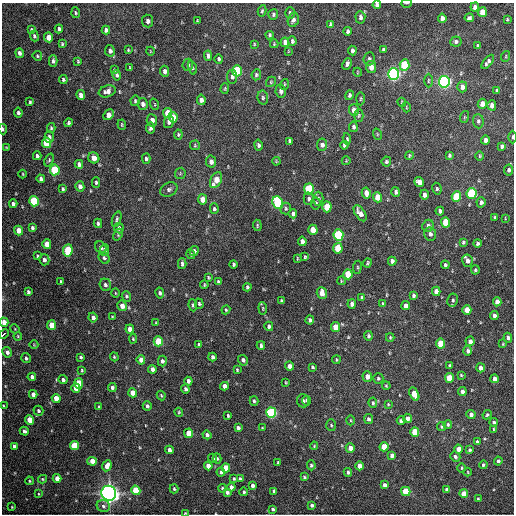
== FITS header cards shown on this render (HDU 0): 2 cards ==
NAXIS1  =                  512 / Axis length
NAXIS2  =                  512 / Axis length

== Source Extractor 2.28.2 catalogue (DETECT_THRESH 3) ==
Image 512 x 512 px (HDU 0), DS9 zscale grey, 1 PNG px = 1 image px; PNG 516 x 516 px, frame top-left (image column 1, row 512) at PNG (2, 3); each listed source drawn as its Kron ellipse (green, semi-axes under 4 px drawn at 4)
Background 1370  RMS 37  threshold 111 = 3 sigma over >= 5 px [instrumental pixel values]
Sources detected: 366; all 366 listed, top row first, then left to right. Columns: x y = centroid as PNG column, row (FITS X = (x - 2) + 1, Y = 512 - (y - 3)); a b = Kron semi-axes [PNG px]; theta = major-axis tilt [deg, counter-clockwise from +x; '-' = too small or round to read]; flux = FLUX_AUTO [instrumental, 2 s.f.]
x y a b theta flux
407 3 5 2 - 2.0e+03
377 5 4 4 - 8.8e+03
475 7 4 4 - 1.2e+04
262 11 6 4 79 3.7e+03
482 12 5 4 - 4.6e+04
76 13 5 3 - 3.1e+03
290 13 5 5 - 7.9e+03
273 14 5 5 - 4.6e+03
360 17 6 5 - 7.6e+03
442 18 4 4 - 1.1e+04
469 18 4 4 - 5.3e+03
507 19 3 2 - 2.3e+03
293 20 7 5 74 9.3e+03
148 21 6 5 - 1.1e+04
197 21 3 2 - 2.3e+03
330 24 4 3 - 3.7e+03
59 29 4 3 - 6.0e+03
31 30 4 4 - 4.4e+03
106 30 4 4 - 7.9e+03
347 31 4 3 - 5.1e+03
270 35 4 3 - 3.5e+03
34 36 5 4 - 4.3e+03
49 37 5 4 - 3.1e+04
292 41 5 3 - 5.1e+03
285 42 5 4 - 1.4e+04
456 42 5 5 - 6.6e+03
62 44 4 3 - 2.7e+03
254 44 3 3 - 2.4e+03
274 44 4 3 - 2.2e+03
477 46 4 3 - 5.0e+03
383 49 4 3 - 4.6e+03
128 50 3 3 - 2.7e+03
352 50 5 3 - 7.7e+03
110 51 6 5 - 9.6e+03
150 51 4 3 - 1.8e+03
288 51 3 2 - 1.6e+03
19 53 5 4 - 8.3e+03
37 56 5 4 - 3.3e+03
208 56 5 4 - 9.9e+03
506 56 5 3 - 2.4e+03
219 59 5 4 - 4.6e+03
369 59 6 5 - 5.7e+03
53 61 6 4 -89 6.2e+03
78 61 3 2 - 2.5e+03
488 62 8 4 52 7.8e+03
347 64 6 4 66 7.4e+03
188 65 6 5 - 6.5e+03
404 65 6 5 - 1.2e+05
371 67 6 5 - 1.7e+04
130 68 4 2 - 2.4e+03
192 68 7 4 -72 3.7e+03
114 70 4 3 - 2.4e+03
165 71 5 4 - 9.5e+03
237 71 5 5 - 1.9e+05
357 72 4 3 - 1.9e+03
393 74 6 5 - 7.5e+05
117 75 5 4 - 5.3e+03
256 75 5 4 - 4.4e+03
232 77 7 5 -83 6.4e+03
63 80 4 4 - 5.0e+03
428 81 7 3 89 3.1e+03
271 82 5 4 - 3.1e+03
444 82 6 5 - 7.4e+05
284 84 5 3 - 2.7e+03
462 87 5 5 - 1.6e+04
225 89 5 4 - 2.6e+03
496 90 4 3 - 2.7e+03
107 91 8 5 18 1.2e+04
281 91 6 5 - 8.5e+03
81 95 5 4 - 1.6e+04
349 95 5 4 - 4.9e+03
263 98 7 5 -79 5.2e+03
360 99 7 3 88 2.9e+03
201 100 5 4 - 1.2e+04
135 101 5 4 - 3.8e+03
30 102 4 3 - 3.5e+03
402 102 4 4 - 2.4e+03
143 104 6 5 - 1.0e+04
154 104 6 3 -71 2.7e+03
482 104 5 4 - 2.2e+04
492 105 5 4 - 1.3e+04
406 107 5 3 - 2.1e+03
354 110 6 5 - 1.8e+04
18 113 5 4 - 6.4e+03
168 113 5 4 - 5.2e+04
109 115 6 4 49 2.2e+04
359 115 6 4 87 3.6e+03
173 117 5 4 - 3.4e+04
464 117 6 4 71 2.8e+03
152 120 6 5 - 1.2e+04
478 121 7 5 -86 6.2e+03
169 122 6 5 - 7.3e+03
68 123 4 4 - 4.5e+03
122 125 5 3 - 2.6e+03
353 127 5 4 - 5.2e+03
51 128 5 3 - 3.5e+03
150 128 6 4 80 7.2e+03
3 129 5 3 - 4.3e+03
178 134 5 4 - 3.4e+03
377 134 6 3 -72 2.5e+03
49 137 6 4 -90 6.5e+03
513 137 6 2 89 3.0e+03
347 139 5 4 - 3.3e+03
485 140 4 4 - 1.0e+04
290 141 4 3 - 4.3e+03
47 143 5 4 - 1.0e+05
195 145 5 5 - 3.1e+03
258 145 5 4 - 5.8e+03
322 145 6 5 - 1.1e+04
344 145 4 3 - 4.3e+03
502 146 4 3 - 5.1e+03
6 148 4 4 - 2.3e+03
409 155 4 3 - 2.6e+03
449 155 4 3 - 3.9e+03
37 156 4 3 - 5.4e+03
480 156 5 3 - 2.5e+03
94 158 6 5 - 1.8e+04
146 159 5 4 - 4.7e+03
49 160 7 4 69 3.7e+03
276 161 4 3 - 2.2e+03
346 161 4 3 - 1.8e+03
211 162 6 5 - 1.3e+04
386 162 5 4 - 4.8e+03
79 164 4 4 - 7.8e+03
55 170 5 5 - 1.7e+05
509 170 5 4 - 5.9e+03
180 173 6 5 - 3.2e+03
23 174 4 3 - 1.9e+03
41 179 4 3 - 7.1e+03
216 180 8 5 64 3.5e+04
96 182 5 4 - 4.4e+03
419 182 5 4 - 1.9e+04
80 186 5 4 - 1.2e+04
63 189 4 3 - 3.5e+03
309 189 5 5 - 1.6e+05
437 189 6 4 -79 4.2e+03
169 190 9 6 26 8.0e+03
396 192 5 4 - 6.6e+03
366 193 5 4 - 2.1e+04
472 193 5 5 - 2.4e+05
424 195 5 4 - 8.1e+03
456 196 5 5 - 1.0e+05
377 197 5 4 - 3.9e+04
203 199 5 4 - 3.3e+04
309 199 6 5 - 7.3e+03
318 199 7 5 -90 6.2e+03
34 201 5 4 - 1.4e+05
481 202 5 4 - 7.1e+03
278 203 6 5 - 2.3e+05
316 203 6 4 80 4.7e+03
13 204 4 3 - 6.8e+03
327 207 5 4 - 6.4e+04
286 208 6 5 - 4.3e+03
214 209 5 4 - 4.5e+03
440 211 4 4 - 6.2e+03
360 213 9 5 -56 1.6e+04
293 214 4 4 - 7.5e+03
495 218 4 3 - 5.9e+03
505 218 4 2 - 1.7e+03
117 219 8 4 71 4.9e+03
446 222 5 4 - 6.8e+04
98 223 5 4 - 5.4e+03
257 225 6 3 -86 2.9e+03
428 226 6 5 - 1.1e+04
32 228 4 3 - 5.0e+03
119 228 5 4 - 5.7e+03
18 230 5 4 - 3.1e+04
313 230 5 4 - 4.1e+04
430 234 6 6 - 8.9e+03
118 235 6 4 66 3.2e+03
338 235 6 5 - 2.4e+05
302 241 4 4 - 8.6e+03
463 242 4 3 - 3.9e+03
477 243 4 3 - 5.6e+03
47 244 5 4 - 3.0e+04
101 247 6 5 - 7.1e+03
338 248 5 4 - 9.9e+04
68 250 6 4 82 1.0e+05
104 250 6 4 84 6.2e+03
194 251 5 4 - 7.0e+03
191 254 5 3 - 2.9e+03
37 256 4 4 - 3.1e+03
305 257 4 3 - 3.1e+03
104 258 6 5 - 4.8e+03
297 258 3 2 - 1.9e+03
44 260 5 5 - 8.5e+03
392 261 4 4 - 8.0e+03
467 261 6 5 - 1.2e+04
367 263 4 3 - 3.7e+03
182 264 5 3 - 5.6e+03
233 264 4 3 - 4.3e+03
445 265 4 3 - 3.9e+03
357 267 7 3 82 3.3e+03
475 270 4 3 - 3.6e+03
348 274 5 4 - 7.4e+04
208 277 4 3 - 2.9e+03
341 281 4 3 - 1.9e+03
61 282 3 3 - 3.7e+03
218 282 4 3 - 4.5e+03
105 285 6 5 - 5.7e+03
204 285 4 3 - 2.5e+03
247 287 4 3 - 4.3e+03
436 291 5 4 - 1.9e+04
28 292 4 3 - 4.8e+03
115 293 5 3 - 2.0e+03
160 293 5 4 - 5.7e+03
322 293 6 5 - 2.1e+04
413 295 4 3 - 4.7e+03
126 296 5 4 - 4.3e+03
362 297 4 3 - 3.9e+03
453 300 7 5 81 5.3e+03
281 301 3 2 - 2.8e+03
497 302 4 4 - 2.1e+04
199 304 5 4 - 4.0e+03
352 304 4 4 - 1.2e+04
383 304 4 3 - 3.6e+03
193 305 6 4 -81 4.6e+03
122 306 5 4 - 1.9e+04
406 306 4 4 - 9.7e+03
263 308 6 4 -83 2.9e+03
226 310 4 4 - 3.0e+03
467 310 5 4 - 3.6e+04
494 316 4 3 - 7.8e+03
93 317 5 4 - 1.1e+04
112 317 3 3 - 2.5e+03
310 320 4 4 - 5.9e+03
4 322 5 4 - 2.1e+04
156 323 3 3 - 2.4e+03
51 325 5 4 - 4.2e+04
269 326 4 4 - 6.1e+03
335 327 5 4 - 4.8e+04
15 329 5 3 - 2.1e+03
130 329 4 4 - 1.5e+04
4 334 5 2 - 8.9e+03
18 336 4 3 - 2.5e+03
368 336 5 4 - 4.9e+03
390 337 4 4 - 2.7e+03
508 338 5 4 - 7.6e+03
133 339 5 4 - 3.3e+03
158 341 5 4 - 8.0e+04
470 341 5 4 - 1.0e+04
199 344 4 3 - 6.2e+03
441 344 5 4 - 6.2e+04
503 344 4 3 - 2.2e+03
34 345 4 3 - 1.8e+03
261 345 4 3 - 4.6e+03
468 351 5 4 - 6.5e+03
7 352 5 4 - 7.9e+03
80 357 4 3 - 4.7e+03
114 357 4 3 - 2.9e+03
212 357 4 3 - 6.4e+03
26 358 5 4 - 6.0e+03
141 360 4 4 - 1.8e+04
243 360 5 5 - 8.2e+03
336 360 4 2 - 2.1e+03
162 361 5 4 - 7.5e+03
289 366 4 4 - 1.2e+04
450 366 4 3 - 5.3e+03
312 367 4 3 - 3.9e+03
480 368 4 4 - 1.3e+04
152 369 4 4 - 1.1e+04
82 370 4 3 - 3.0e+03
237 370 3 3 - 2.4e+03
461 375 4 3 - 2.3e+03
367 376 5 5 - 1.5e+04
32 377 4 4 - 1.0e+04
378 378 5 5 - 4.5e+03
449 378 5 4 - 5.4e+04
495 379 4 4 - 1.4e+04
63 380 4 4 - 7.1e+03
188 381 4 4 - 1.1e+04
286 382 4 3 - 2.1e+03
78 383 5 4 - 8.0e+04
224 386 4 4 - 1.5e+04
386 386 4 3 - 2.8e+03
112 387 4 4 - 5.6e+03
76 388 4 4 - 2.5e+04
185 389 4 3 - 6.4e+03
462 391 4 4 - 9.6e+03
133 393 4 4 - 2.5e+04
33 394 4 4 - 1.3e+04
414 394 7 4 -63 4.8e+04
161 395 5 3 - 3.0e+03
56 398 4 4 - 2.8e+04
307 400 5 4 - 4.4e+03
254 401 5 4 - 4.1e+03
303 401 6 6 - 5.8e+03
373 403 5 3 - 3.7e+03
388 404 4 4 - 2.7e+03
3 406 3 2 - 2.2e+03
147 406 5 4 - 6.1e+03
99 407 3 3 - 2.8e+03
38 411 5 4 - 5.5e+03
179 412 4 4 - 2.6e+03
271 413 5 5 - 3.5e+05
471 414 4 4 - 8.5e+03
487 415 5 4 - 3.9e+03
228 416 3 3 - 3.6e+03
407 418 4 4 - 1.1e+04
368 419 5 4 - 6.2e+03
30 420 5 4 - 4.6e+04
350 420 5 3 - 2.6e+03
401 421 4 3 - 5.5e+03
494 422 4 4 - 5.1e+03
448 424 4 4 - 3.7e+03
331 425 6 5 - 3.8e+03
441 426 4 4 - 3.6e+03
238 428 4 3 - 6.5e+03
262 428 3 3 - 2.6e+03
493 429 3 2 - 2.0e+03
24 431 4 4 - 6.9e+03
415 432 5 4 - 7.1e+04
189 433 5 4 - 5.1e+04
207 435 4 4 - 8.1e+03
477 442 4 3 - 7.2e+03
14 446 4 4 - 7.2e+03
74 446 5 4 - 8.1e+04
314 446 4 4 - 2.3e+03
384 447 4 4 - 4.6e+04
350 448 5 4 - 1.9e+04
459 449 4 4 - 2.8e+04
169 450 4 4 - 1.1e+04
469 450 4 4 - 4.3e+03
392 455 4 4 - 1.1e+04
455 457 5 4 - 6.6e+03
213 458 5 4 - 4.6e+03
217 458 5 4 - 3.5e+03
92 461 5 4 - 2.7e+04
498 461 4 4 - 4.4e+03
278 462 3 2 - 2.6e+03
311 465 5 4 - 4.8e+03
483 465 4 4 - 4.0e+03
107 466 5 4 - 1.8e+04
208 466 4 4 - 2.2e+04
360 466 4 4 - 2.1e+04
226 468 4 4 - 4.0e+04
461 468 5 3 - 3.2e+03
221 472 4 4 - 5.1e+03
348 472 4 4 - 5.8e+03
468 472 4 3 - 1.8e+03
304 477 4 4 - 3.8e+03
57 478 4 4 - 2.2e+04
42 479 4 4 - 2.9e+03
234 479 4 3 - 2.9e+03
240 479 4 3 - 5.9e+03
29 481 4 3 - 3.0e+03
384 485 4 4 - 8.7e+03
253 486 4 4 - 9.4e+03
231 487 4 4 - 1.2e+04
222 488 4 3 - 4.7e+03
174 489 4 3 - 3.6e+03
447 489 4 4 - 1.1e+04
136 490 5 4 - 8.6e+04
274 491 4 4 - 6.0e+03
406 491 5 4 - 9.5e+04
227 492 4 4 - 6.7e+03
244 492 4 4 - 3.8e+03
109 493 7 7 - 1.4e+06
38 494 4 2 - 1.9e+03
464 494 4 4 - 4.9e+04
478 499 3 3 - 3.0e+03
312 505 4 3 - 8.3e+03
103 506 7 6 - 6.3e+03
12 507 3 3 - 2.1e+03
272 509 4 3 - 4.8e+03
185 513 4 3 - 2.3e+03
At the frame edge (FLAGS 8, measured only in part): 8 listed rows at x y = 407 3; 377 5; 3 129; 513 137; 4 322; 4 334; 3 406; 185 513